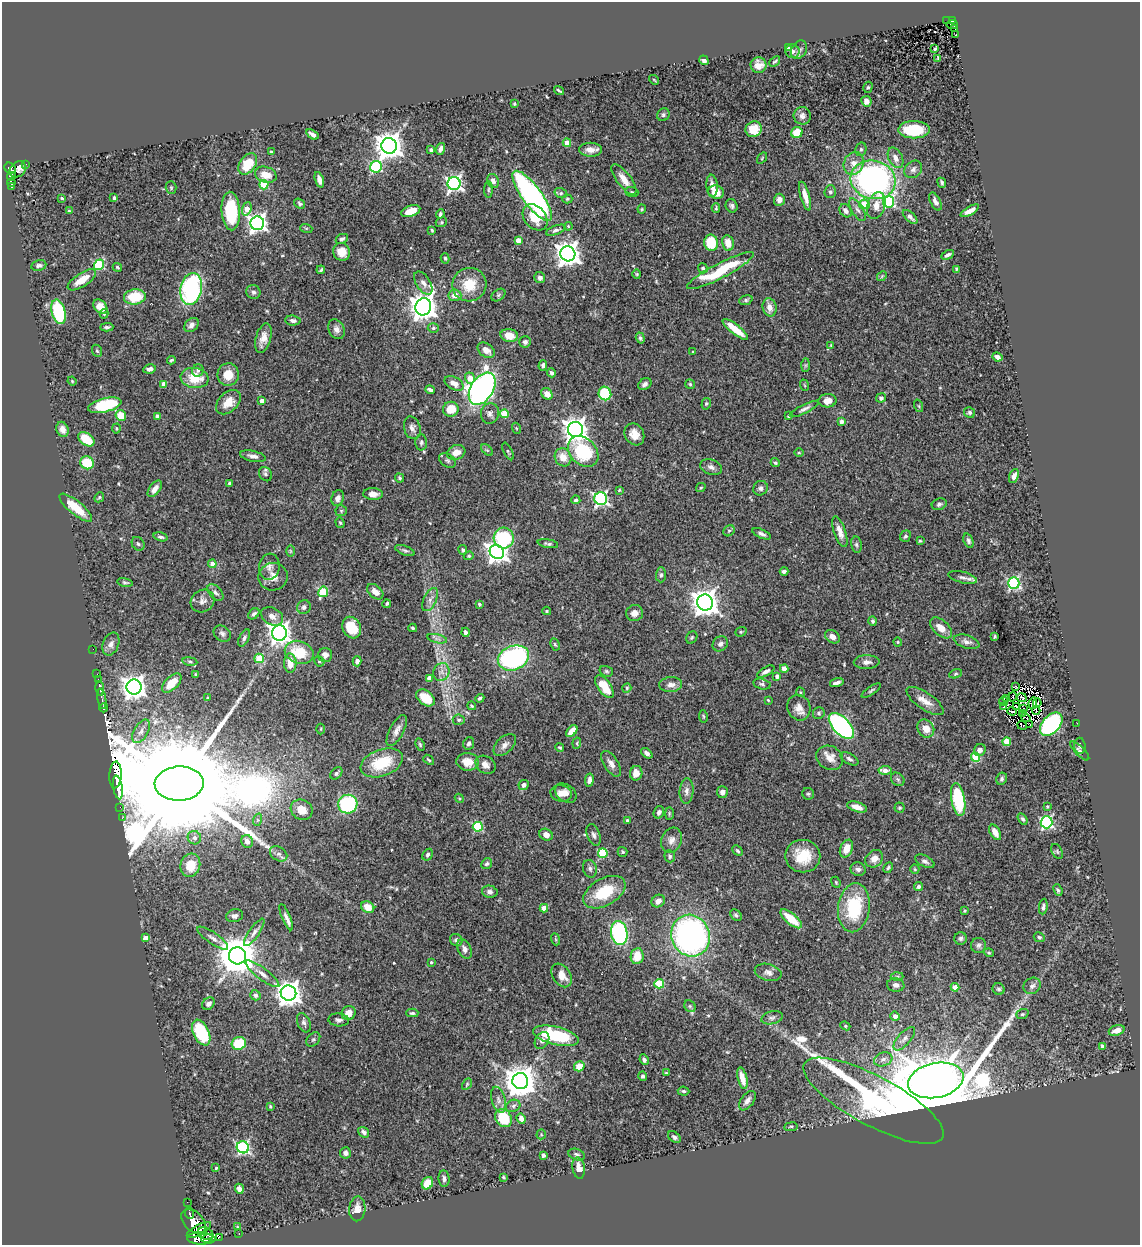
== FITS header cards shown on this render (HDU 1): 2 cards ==
NAXIS1  =                 1138
NAXIS2  =                 1243

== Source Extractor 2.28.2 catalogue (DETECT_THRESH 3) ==
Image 1138 x 1243 px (HDU 1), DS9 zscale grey, 1 PNG px = 1 image px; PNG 1142 x 1247 px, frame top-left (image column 1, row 1243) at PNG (2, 2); each listed source drawn as its Kron ellipse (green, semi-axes under 4 px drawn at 4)
Background 0.625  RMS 0.029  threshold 0.0859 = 3 sigma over >= 5 px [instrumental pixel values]
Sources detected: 527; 6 with non-positive FLUX_AUTO (blend fragments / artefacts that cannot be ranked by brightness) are neither listed nor drawn; of the other 521, the 500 brightest by FLUX_AUTO listed and drawn (21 fainter detections omitted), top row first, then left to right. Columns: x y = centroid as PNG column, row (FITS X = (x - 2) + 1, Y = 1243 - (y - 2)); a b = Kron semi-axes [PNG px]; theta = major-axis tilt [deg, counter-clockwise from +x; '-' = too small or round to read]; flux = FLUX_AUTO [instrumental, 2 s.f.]
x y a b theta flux
952 20 4 4 - 27
947 21 2 2 - 2.8
952 25 5 2 - 2.8
955 28 4 3 - 9.1
956 35 3 2 - 2.1
788 48 4 3 - 3.5
935 49 3 3 - 2.7
799 50 10 7 58 6.5
792 51 7 7 - 6.8
938 58 3 3 - 2.1
704 60 5 4 - 6.8
775 61 6 3 40 2.4
759 65 8 8 - 14
654 80 5 3 - 1.8
868 87 6 4 73 2.8
559 91 5 2 - 2.9
866 101 5 5 - 10
514 104 4 3 - 2.5
663 115 6 6 - 4
802 116 9 8 - 8.9
754 129 8 7 - 35
914 130 15 8 0 76
797 132 6 5 - 44
312 134 7 4 -33 7.8
567 143 4 4 - 40
389 146 8 7 - 2400
440 149 6 4 71 7
861 149 7 5 76 4.1
431 150 3 3 - 4.9
590 150 11 7 -2 13
271 152 3 2 - 2.8
762 158 6 3 55 1.9
895 158 11 7 -64 12
854 163 12 9 66 20
25 164 3 3 - 15
248 164 12 7 54 55
376 167 6 5 - 200
10 168 6 5 - 120
18 169 9 7 42 370
913 169 10 7 46 7.5
266 175 11 7 -18 27
12 176 4 4 - 54
319 180 8 4 -72 11
624 180 18 7 -53 23
873 180 23 19 -14 590
493 181 7 5 -65 7.4
11 183 4 3 - 59
454 183 6 6 - 580
942 183 5 3 - 3.7
264 185 4 4 - 58
712 186 11 5 -84 14
12 187 4 3 - 15
171 188 6 5 - 2.8
488 190 8 4 89 3.2
632 192 7 5 -18 3.4
716 192 8 6 -12 22
830 192 6 5 - 4.3
561 193 6 5 - 3.3
532 196 30 9 -54 570
805 196 15 4 -74 17
62 198 4 3 - 2.2
114 198 3 3 - 2.9
567 199 5 4 - 2.5
779 200 6 5 - 12
935 201 10 5 -62 8.2
889 202 5 5 - 210
300 204 6 4 -36 4
864 204 5 4 - 42
876 205 14 9 71 19
732 206 7 5 -65 5.2
716 208 5 3 - 2.1
247 209 7 4 71 25
642 209 4 4 - 2
857 210 13 5 -59 8.9
69 211 3 3 - 1.9
231 211 19 9 -86 100
411 211 10 5 19 27
846 211 7 5 -50 9.1
970 211 10 4 30 12
440 214 4 3 - 3.7
535 217 14 11 -49 41
910 217 9 4 -43 6.5
441 222 6 4 22 2.8
257 223 7 7 - 900
568 226 4 3 - 1.9
306 228 6 4 -18 2.4
432 230 4 3 - 2.4
556 230 10 4 21 5.9
342 239 6 4 26 4.1
518 240 4 4 - 23
711 243 8 7 - 61
728 243 8 6 -79 25
342 252 9 8 - 21
568 254 7 7 - 1900
948 255 7 3 28 5.8
445 258 5 4 - 2.8
39 265 8 5 10 4.9
99 265 5 5 - 150
117 267 5 3 - 2.6
703 268 5 5 - 4.5
956 269 4 3 - 2.3
321 270 4 3 - 2.8
720 271 37 7 27 110
637 274 4 4 - 2.2
882 276 5 4 - 2.5
540 278 6 5 - 8.2
82 280 16 6 33 27
423 283 13 7 -57 12
469 285 17 16 - 48
191 289 16 10 80 290
253 292 7 6 - 6.3
455 295 6 6 - 16
498 295 8 5 37 3.7
135 297 11 7 7 60
746 300 7 4 20 3.5
100 307 8 6 -47 21
423 307 8 8 - 2300
770 307 9 7 -78 17
58 312 12 7 -75 140
104 314 5 4 - 2.3
293 321 7 5 -7 7.6
191 325 8 6 45 7.9
107 327 7 4 3 4.3
433 328 5 4 - 3.1
336 329 10 8 -63 10
735 329 15 5 -38 37
509 335 9 6 -10 29
263 338 15 7 75 20
640 338 5 4 - 3.7
525 342 6 5 - 5.4
831 345 4 4 - 1.9
486 350 9 6 -39 15
97 351 6 5 - 2.9
693 352 3 2 - 1.9
997 357 5 4 - 8.9
171 360 4 3 - 2.9
543 365 5 4 - 4.7
805 365 7 4 89 3.1
149 369 6 4 10 9.2
198 370 6 5 - 5.6
551 373 4 4 - 4.3
228 374 11 10 - 28
195 378 14 10 -8 49
470 378 5 5 - 23
72 381 4 4 - 2
454 383 10 6 -28 14
164 384 4 4 - 19
645 384 7 5 32 6.7
690 384 5 5 - 2.9
804 385 6 3 -70 1.9
482 389 17 11 57 910
430 390 5 3 - 5.9
547 394 6 5 - 17
605 394 7 6 - 95
881 398 5 4 - 4.7
262 401 4 4 - 13
827 401 9 6 3 13
228 402 14 9 42 25
706 404 6 4 74 2.8
105 405 17 7 14 110
919 406 6 4 -71 2.4
451 409 8 7 - 30
804 409 16 4 26 6.4
970 412 6 5 - 3.8
490 413 10 9 - 8.7
504 414 4 4 - 56
121 415 5 5 - 41
157 416 4 3 - 9.8
788 416 3 3 - 2.8
841 422 4 4 - 8.9
116 428 5 4 - 2.4
412 428 11 8 -74 10
516 428 5 3 - 1.9
62 429 8 6 -68 12
575 430 7 7 - 1800
634 434 11 9 -59 20
86 439 9 6 -37 50
421 442 8 6 88 4.2
487 450 7 4 -44 3.1
508 451 9 3 -64 2.3
583 451 17 13 -47 140
456 452 9 7 21 20
799 453 4 3 - 1.9
253 456 13 5 -11 9.3
563 457 9 8 - 23
447 460 9 6 -32 4.8
87 463 7 6 - 65
775 463 5 4 - 3
711 467 11 7 -18 8.7
265 474 7 6 - 4.7
1014 476 7 4 67 11
399 478 5 3 - 2.7
229 483 4 3 - 2.9
701 488 5 4 - 2.2
760 488 7 7 - 6
155 489 9 5 54 12
619 490 3 2 - 1.8
373 494 9 6 -3 12
99 497 5 4 - 2.8
338 498 8 6 74 9.8
601 499 6 6 - 430
576 500 5 4 - 4.2
939 504 7 5 19 4.9
76 508 20 7 -39 50
341 511 6 5 - 2.6
340 523 5 4 - 2.9
729 531 6 5 - 3.2
840 532 16 6 -71 14
762 534 10 4 -24 6.2
905 536 6 5 - 4.8
160 537 7 4 -15 4.7
504 538 10 10 - 130
920 541 3 3 - 2.4
968 541 7 4 -69 4.9
138 544 7 6 - 4.3
548 544 10 4 -11 4
856 545 8 5 -80 4.3
405 550 10 4 -21 4.2
463 550 5 4 - 3.6
290 551 6 4 -89 2.6
497 552 7 6 - 1300
469 556 5 4 - 2.5
212 564 4 4 - 18
269 567 13 10 83 11
784 571 4 3 - 5.2
661 575 7 5 89 4.2
273 577 14 13 - 19
963 577 15 5 -13 8.7
125 582 8 3 -12 3.2
1014 583 6 5 - 300
215 592 10 6 -48 6
323 592 5 5 - 79
375 592 9 6 -41 14
430 600 12 6 64 9.9
203 601 12 11 - 11
705 603 8 8 - 2300
387 604 4 3 - 3.4
479 604 3 3 - 3.9
304 607 7 6 - 6
547 611 4 3 - 2.3
634 613 8 8 - 12
254 614 6 4 44 5.5
272 616 12 8 -29 12
873 621 4 4 - 4
352 628 11 9 -64 52
413 628 4 3 - 2.5
941 628 13 7 -42 20
466 632 4 4 - 6.4
741 632 6 4 21 2.7
279 633 7 7 - 1200
222 634 9 7 -40 6.8
994 636 3 3 - 2.7
692 637 6 5 - 3.1
832 637 8 6 -34 12
244 638 9 5 64 5.9
437 639 10 4 -13 5.6
898 642 4 4 - 2.2
967 642 13 6 -18 9.2
111 644 12 8 68 11
555 644 6 4 -62 2.6
720 644 8 7 - 7.2
93 649 2 2 - 3.6
299 652 15 11 -21 65
325 655 7 7 - 9
259 658 5 4 - 62
513 658 16 12 21 310
190 661 7 4 -8 3.3
319 661 5 5 - 3.1
357 661 5 4 - 7.6
867 662 13 7 1 9.5
290 663 9 6 -88 25
784 669 4 4 - 20
606 671 7 5 -16 3.4
441 672 9 8 - 9.9
766 672 10 4 29 6.2
97 674 2 2 - 2.5
195 674 4 3 - 1.9
956 674 6 4 20 2.4
777 676 4 4 - 10
429 678 4 4 - 14
98 680 3 2 - 33
172 683 12 6 44 40
837 683 7 3 17 6
671 684 11 7 2 11
762 684 9 5 -15 4.7
134 687 8 7 - 1500
604 687 13 6 -55 46
1015 687 4 2 - 2.3
100 688 7 3 -82 48
627 688 5 4 - 2.5
871 690 11 3 34 3.4
800 692 5 3 - 1.8
1013 697 4 3 - 3.5
207 698 3 2 - 1.9
426 698 10 7 -38 41
480 698 4 3 - 3.8
1022 698 5 2 - 2.1
102 699 10 3 -81 440
1007 699 3 2 - 1.8
768 700 3 3 - 1.9
925 701 22 8 -35 20
1004 702 4 3 - 2.7
1033 703 6 3 78 5
1037 703 4 2 - 2.2
472 706 4 3 - 2.8
1004 706 2 2 - 1.9
1016 706 3 2 - 2.3
104 708 4 3 - 190
799 708 13 11 -68 17
1024 709 3 2 - 1.8
1036 710 4 2 - 2.1
1012 711 4 2 - 3.7
819 713 6 6 - 4.1
1022 714 4 2 - 2.1
703 716 6 4 -81 2.4
1025 717 5 2 - 2.8
459 720 6 5 - 3.2
1077 723 3 2 - 2
1030 724 3 2 - 2.6
1051 724 14 8 48 260
1022 725 5 3 - 2.3
841 726 16 8 -46 420
321 729 5 3 - 1.9
926 729 9 8 - 18
397 730 17 7 63 13
141 731 13 7 60 12
572 731 7 4 49 22
1007 742 4 4 - 49
469 743 6 5 - 5.4
577 743 6 3 82 2.3
420 744 6 4 -64 2.8
505 745 13 8 44 11
1080 746 8 5 -87 3.7
560 747 4 3 - 2.7
980 750 6 5 - 8.1
1080 751 12 4 -45 5.4
647 753 6 4 -39 7
976 757 4 4 - 88
830 758 14 11 -29 20
849 759 10 5 -30 5.9
429 760 6 2 -40 2.4
468 762 11 9 -6 25
382 763 22 13 21 80
611 764 14 7 -57 12
485 765 11 8 -33 11
885 770 6 4 2 15
336 773 7 5 47 4.2
636 773 7 6 - 16
115 775 13 6 87 7800
898 779 7 6 - 4.1
1002 779 6 5 - 4.1
589 780 7 4 82 8.2
179 784 24 17 3 120000
524 785 5 5 - 7.8
118 787 12 4 -81 1300
687 791 13 7 85 10
722 792 6 5 - 6.2
561 793 11 8 -11 13
566 793 12 8 -36 14
808 794 6 6 - 3.3
459 798 5 3 - 2
958 800 16 7 -80 120
348 804 10 9 - 190
1047 806 3 3 - 2.3
120 807 2 2 - 10
857 807 10 5 -17 17
899 808 5 5 - 3
302 810 11 10 - 28
659 812 6 5 - 6.3
669 813 6 3 -90 2.3
122 818 2 2 - 9.8
1023 819 6 4 -56 4
257 820 6 4 71 2.8
627 820 3 3 - 3.6
1046 822 6 6 - 270
478 827 5 5 - 140
995 832 8 5 -60 18
546 835 7 5 -32 14
594 835 11 6 -71 6.7
194 838 7 6 - 7.8
671 840 13 10 70 13
247 841 6 5 - 9.3
846 849 9 6 66 26
737 851 6 4 -45 3.7
1057 851 8 5 -64 3.6
623 852 5 5 - 4.1
603 853 5 5 - 97
279 854 9 6 -34 7.4
428 855 6 4 58 4.3
670 856 6 5 - 3.9
803 856 17 16 - 54
874 859 10 8 41 15
925 861 10 5 -27 6.9
487 864 6 5 - 3.5
190 865 12 9 74 42
888 868 6 3 62 3
590 869 9 7 -75 6
858 869 7 7 - 6.9
915 869 5 4 - 2.2
836 882 6 4 -68 2.5
918 887 4 4 - 5.3
1058 890 6 4 -68 3.7
490 892 8 6 -12 6.2
604 892 23 13 29 77
658 901 7 6 - 13
368 907 7 5 -29 25
1043 907 8 4 82 5.4
544 908 4 4 - 28
854 908 25 15 82 120
965 911 4 3 - 1.8
736 915 6 5 - 3.6
235 916 9 6 15 6.5
286 917 14 4 -67 8.6
791 919 13 5 -40 46
254 932 16 5 55 9.4
619 933 12 8 -79 280
691 936 21 19 -67 670
1039 937 5 4 - 3.5
146 938 4 4 - 18
213 938 18 5 -35 11
961 938 6 6 - 4.6
555 939 6 4 -70 2
456 940 7 5 -41 5.2
979 945 7 7 - 5.8
464 949 10 6 -67 8.8
989 953 5 3 - 2.4
237 956 8 8 - 6600
637 956 8 6 81 29
431 962 3 3 - 2.4
768 972 13 8 -14 9.8
262 974 20 5 -37 13
562 975 13 9 -56 22
897 976 6 4 2 3
659 984 5 4 - 88
896 985 9 7 -7 8.2
1032 986 9 7 36 7.3
955 987 4 4 - 17
999 989 6 5 - 4.2
288 993 8 7 - 1800
255 995 5 5 - 5.5
208 1004 7 5 44 6.6
690 1006 6 5 - 3.1
349 1013 7 6 - 17
412 1013 6 4 0 4
1022 1014 6 5 - 3.5
895 1016 4 4 - 10
772 1018 11 6 14 6.3
339 1020 10 6 -5 6.9
304 1023 10 6 -68 6.2
845 1026 5 4 - 2.5
1117 1030 8 5 18 15
201 1033 14 8 -64 120
556 1036 23 9 -14 140
313 1039 8 6 48 3.7
904 1039 15 6 48 10
542 1040 9 6 59 8.2
239 1043 7 6 - 68
1103 1046 4 4 - 11
883 1059 9 7 20 9
644 1060 6 4 -65 6
579 1066 5 5 - 32
666 1073 4 3 - 2.5
643 1076 5 4 - 4.6
742 1078 11 4 -76 21
936 1080 28 17 12 12000
520 1081 8 8 - 3700
467 1084 6 4 60 2.6
683 1091 6 4 -5 3.1
498 1100 13 7 -74 10
747 1101 11 6 53 9.4
873 1101 78 24 -28 1000
270 1106 4 3 - 2.6
513 1106 7 6 - 5.3
504 1118 9 8 - 69
521 1118 5 4 - 11
791 1127 7 3 7 2.3
364 1132 6 4 -38 6.2
541 1134 5 4 - 2.3
674 1137 7 5 -37 5.6
243 1147 6 6 - 340
345 1153 5 5 - 7
577 1154 8 5 -19 4.6
543 1155 4 3 - 8.5
216 1168 3 3 - 2
579 1168 11 6 -81 16
503 1177 3 3 - 2.4
444 1179 8 5 -85 6.3
427 1183 6 5 - 35
239 1189 5 4 - 9.8
187 1202 2 2 - 5.1
357 1209 12 8 87 16
189 1213 6 3 -85 360
193 1221 14 9 -45 1500
238 1227 4 3 - 1.8
199 1230 13 5 30 1000
205 1234 8 6 -22 1200
239 1234 3 2 - 9.9
201 1238 14 6 -1 1800
219 1238 3 2 - 20
207 1239 6 3 11 810
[21 fainter detections neither listed nor drawn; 6 non-positive-flux detections neither listed nor drawn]